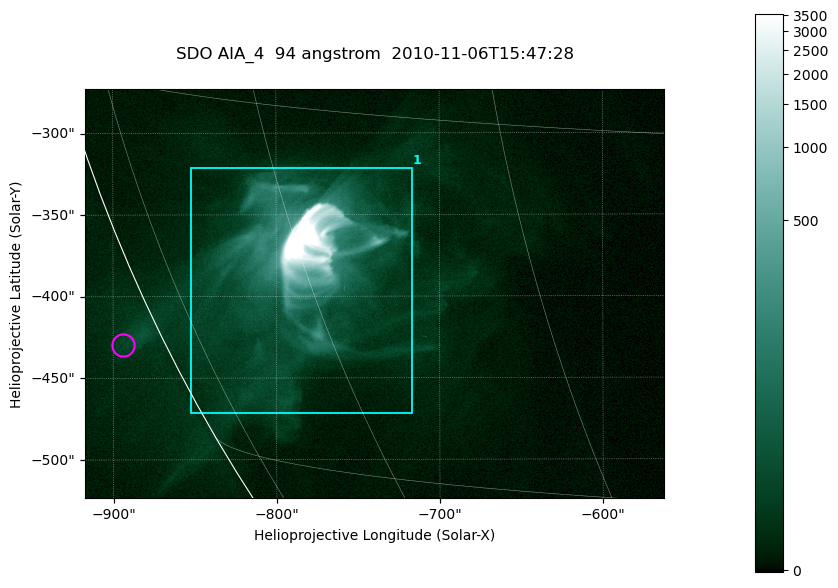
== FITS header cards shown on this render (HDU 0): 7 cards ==
TELESCOP= 'SDO     '           /
INSTRUME= 'AIA_4   '           /
WAVELNTH=                   94 /
WAVEUNIT= 'angstrom'           /
DATE-OBS= '2010-11-06T15:47:28.70' /
CTYPE1  = 'HPLN-TAN'           /
CTYPE2  = 'HPLT-TAN'           /

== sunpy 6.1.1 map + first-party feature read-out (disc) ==
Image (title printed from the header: SDO AIA_4  94 angstrom  2010-11-06T15:47:28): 591 x 417 px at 0.6 arcsec/px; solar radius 968 arcsec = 1614 px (partial field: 2.7% of the solar disc is inside the frame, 89% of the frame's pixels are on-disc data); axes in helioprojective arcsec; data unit not stated in the header (colour bar unlabelled)
Pointing: header CRPIX1/2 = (2053.81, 2042.90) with CRVAL1/2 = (0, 0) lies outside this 591 x 417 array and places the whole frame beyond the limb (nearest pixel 1.36 R_sun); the SolarSoft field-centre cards XCEN/YCEN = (-739.6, -398.4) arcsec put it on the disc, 768 arcsec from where CRPIX/CRVAL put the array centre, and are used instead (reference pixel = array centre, CRVAL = XCEN/YCEN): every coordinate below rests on XCEN/YCEN
Orientation: roll -0.138 deg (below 1 deg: not rotated)
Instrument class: DISC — disc imager (sunpy class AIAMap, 94 A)
Bright regions (active regions / flare kernels): reference = the on-disc median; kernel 5 px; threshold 5 sigma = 28.5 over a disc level ~5.28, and >= 1.15x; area >= 246 px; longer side >= 5 px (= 3 arcsec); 1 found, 1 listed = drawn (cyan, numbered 1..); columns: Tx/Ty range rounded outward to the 2 arcsec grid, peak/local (2 s.f.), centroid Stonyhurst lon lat
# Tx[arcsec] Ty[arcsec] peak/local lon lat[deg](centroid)
1 -854..-716 -472..-320 2076 -61 -21
Off-limb structures (1.02-1.3 R_sun): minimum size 123 px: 2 found; the strongest spans PA ~115 deg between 1.02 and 1.03 R_sun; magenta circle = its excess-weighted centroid (no pixel of it reaches 25% of the colour bar: the marked point is dim): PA ~115 deg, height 1.02 R_sun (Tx ~-894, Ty ~-430 arcsec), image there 2.3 x the reference